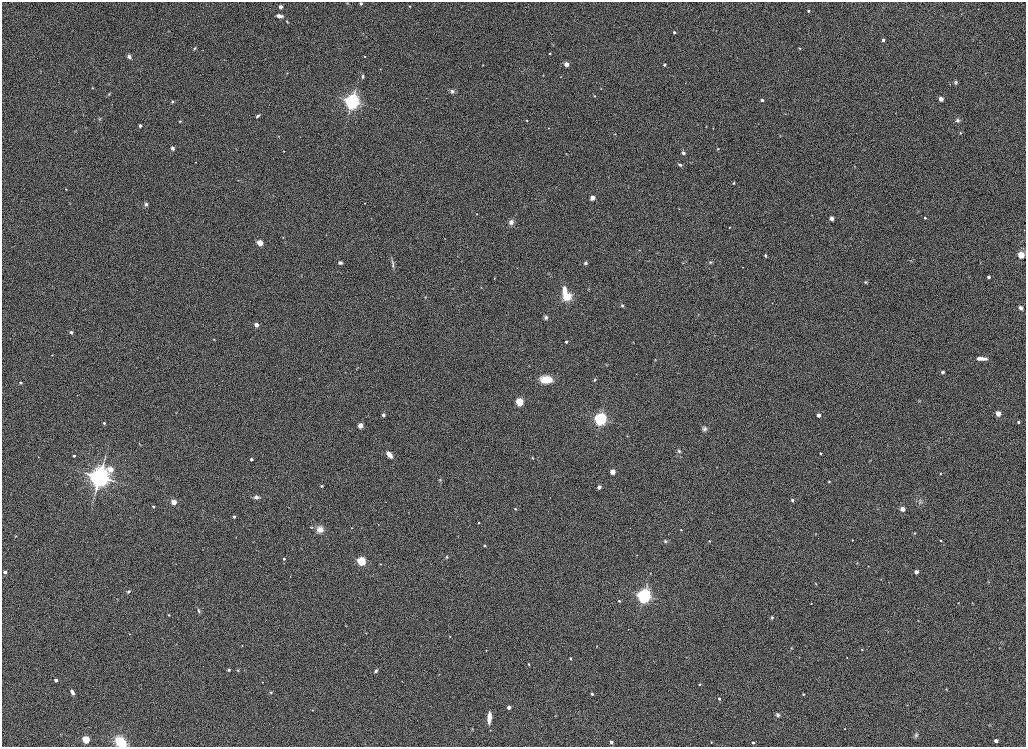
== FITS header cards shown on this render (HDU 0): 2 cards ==
NAXIS1  =                 2048
NAXIS2  =                 1489

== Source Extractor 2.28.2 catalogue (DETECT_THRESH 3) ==
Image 2048 x 1489 px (HDU 0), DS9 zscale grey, zoomed out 1/2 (1 PNG px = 2 x 2 image px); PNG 1028 x 749 px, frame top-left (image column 1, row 1489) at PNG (2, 2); no overlay
Background 1180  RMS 6.1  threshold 18.3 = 3 sigma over >= 5 px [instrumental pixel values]
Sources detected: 214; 1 cannot appear on this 1/2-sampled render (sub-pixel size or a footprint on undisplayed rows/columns) and is not listed; the other 213 listed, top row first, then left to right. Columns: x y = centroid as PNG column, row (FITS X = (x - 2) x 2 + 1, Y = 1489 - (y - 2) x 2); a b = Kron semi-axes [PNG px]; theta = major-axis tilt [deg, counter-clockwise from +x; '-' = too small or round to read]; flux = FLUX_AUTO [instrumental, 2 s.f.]
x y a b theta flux
347 3 4 3 - 850
361 3 2 2 - 3200
409 6 3 3 - 800
280 7 3 3 - 11000
808 11 2 2 - 3300
279 16 7 4 -10 6100
287 21 5 3 - 1100
716 31 3 2 - 460
674 32 2 2 - 3200
363 33 2 2 - 480
883 40 3 2 - 5400
195 48 4 3 - 1500
799 48 3 2 - 880
550 54 2 2 - 1000
365 56 2 2 - 800
129 57 5 4 - 4200
566 64 3 3 - 21000
483 65 4 2 - 550
664 65 2 2 - 3600
380 69 2 2 - 580
287 73 3 3 - 930
363 76 3 3 - 2300
956 82 5 3 - 2100
92 88 3 3 - 830
601 88 3 3 - 660
452 91 6 5 - 3400
109 94 4 3 - 1300
595 96 3 3 - 810
941 99 3 3 - 17000
762 100 3 2 - 4400
172 101 4 3 - 1500
352 102 7 7 - 220000
258 116 5 3 - 2500
99 119 5 3 - 960
957 120 6 5 - 3000
180 121 3 3 - 1400
527 121 3 2 - 860
140 126 2 2 - 6200
706 126 3 2 - 710
548 128 2 2 - 490
713 128 2 2 - 450
960 133 3 3 - 940
615 134 3 2 - 610
278 136 3 3 - 750
780 136 3 2 - 480
172 148 4 4 - 3700
718 149 3 3 - 970
284 151 2 2 - 610
683 153 3 3 - 5900
195 162 2 2 - 470
680 165 5 3 - 2500
855 166 3 2 - 500
733 183 3 2 - 1100
66 189 2 2 - 730
592 197 3 3 - 17000
364 203 2 2 - 470
146 204 5 4 - 2800
679 209 3 2 - 650
477 214 3 2 - 540
832 218 4 3 - 4400
925 218 3 2 - 1900
511 222 7 6 - 5200
730 227 2 2 - 1000
1024 230 2 2 - 440
283 237 3 3 - 620
260 243 3 3 - 49000
639 250 4 3 - 950
765 255 3 2 - 2000
1021 255 3 3 - 72000
911 261 5 2 - 1000
710 262 4 4 - 1500
340 263 5 4 - 2800
393 263 13 3 -80 3600
585 263 5 4 - 2600
683 263 3 2 - 720
743 267 3 2 - 540
988 277 2 2 - 4600
494 278 3 3 - 810
866 282 4 3 - 1300
564 290 10 6 87 11000
425 297 4 3 - 1000
567 297 8 7 - 23000
772 303 2 2 - 480
622 305 4 4 - 2100
1020 308 5 4 - 4200
698 314 3 3 - 860
546 318 6 5 - 3100
256 325 3 3 - 16000
71 332 3 2 - 5600
715 335 3 3 - 680
214 339 4 3 - 1100
566 342 3 2 - 3100
633 342 3 2 - 430
52 355 3 2 - 730
981 358 9 3 -3 9000
607 365 3 2 - 770
357 368 6 2 48 820
942 372 3 3 - 5400
546 379 14 7 -2 24000
594 380 4 3 - 1200
21 383 4 3 - 2200
77 395 2 2 - 500
919 400 5 3 - 950
519 402 3 3 - 120000
998 413 3 3 - 26000
383 415 4 4 - 2900
819 415 3 3 - 9900
601 419 6 6 - 150000
1018 422 2 2 - 2400
104 423 3 2 - 2100
360 425 5 4 - 8500
704 429 7 6 - 4300
627 436 3 2 - 700
140 444 5 2 - 840
679 451 5 4 - 2600
820 453 3 2 - 1500
389 454 6 3 -49 14000
74 456 2 2 - 1900
38 457 2 1 - 320
532 458 5 3 - 1100
251 459 2 2 - 4400
110 469 3 3 - 27000
612 472 3 3 - 22000
940 473 3 2 - 950
99 477 10 10 - 380000
440 480 6 3 -14 1300
829 481 4 3 - 1200
322 486 3 3 - 1300
599 487 4 3 - 4400
256 497 6 4 3 4400
550 497 2 2 - 340
792 500 3 3 - 2800
920 500 5 4 - 2600
174 502 5 5 - 8800
153 506 2 2 - 2400
515 509 3 3 - 1200
902 509 3 3 - 20000
234 517 2 2 - 3300
479 523 3 3 - 1400
378 524 2 2 - 420
311 527 3 3 - 870
320 529 7 6 - 11000
681 530 2 2 - 1000
915 533 3 3 - 1400
16 536 3 2 - 680
852 540 2 2 - 810
940 540 3 2 - 1100
665 541 4 4 - 1500
709 541 2 2 - 910
484 545 2 2 - 1800
446 557 3 3 - 1400
284 559 2 2 - 2800
361 561 3 3 - 170000
857 563 4 3 - 890
381 564 3 2 - 880
868 566 3 2 - 410
5 572 3 2 - 6400
916 572 3 3 - 13000
651 573 2 2 - 520
988 582 5 2 - 890
816 584 4 3 - 1100
128 592 5 4 - 2100
644 596 7 7 - 170000
619 601 2 2 - 1500
958 603 2 2 - 760
972 603 3 2 - 530
811 604 2 2 - 680
199 611 6 3 -68 2300
169 615 3 2 - 950
772 617 5 4 - 1900
918 620 2 2 - 460
345 626 3 2 - 510
628 629 2 1 - 350
366 633 2 2 - 480
129 634 2 2 - 680
450 636 2 2 - 490
242 646 2 2 - 710
596 646 2 2 - 610
791 648 4 3 - 830
486 650 2 2 - 670
862 650 2 2 - 730
686 657 3 2 - 370
570 658 3 2 - 1100
847 658 2 2 - 530
529 664 4 3 - 1100
229 670 2 2 - 3200
238 670 4 4 - 1200
376 671 5 3 - 2500
56 680 3 2 - 6500
262 682 3 2 - 940
700 684 2 2 - 1100
946 689 3 2 - 550
72 692 6 4 -64 5200
271 692 4 3 - 1200
592 694 2 2 - 2300
803 695 3 3 - 970
719 699 2 2 - 2800
907 705 2 2 - 350
509 707 3 3 - 11000
312 710 2 2 - 480
777 715 6 5 - 2800
555 716 3 2 - 500
489 717 13 4 87 12000
990 725 3 2 - 660
472 729 3 3 - 810
845 729 2 2 - 650
916 735 6 5 - 2500
86 739 3 3 - 93000
996 741 3 3 - 8900
121 742 10 7 -35 39000
611 742 3 3 - 6100
711 742 3 2 - 940
753 742 3 2 - 2900
At the frame edge (FLAGS 8, measured only in part): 2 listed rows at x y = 361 3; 121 742
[1 sub-pixel or undisplayed-footprint detection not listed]